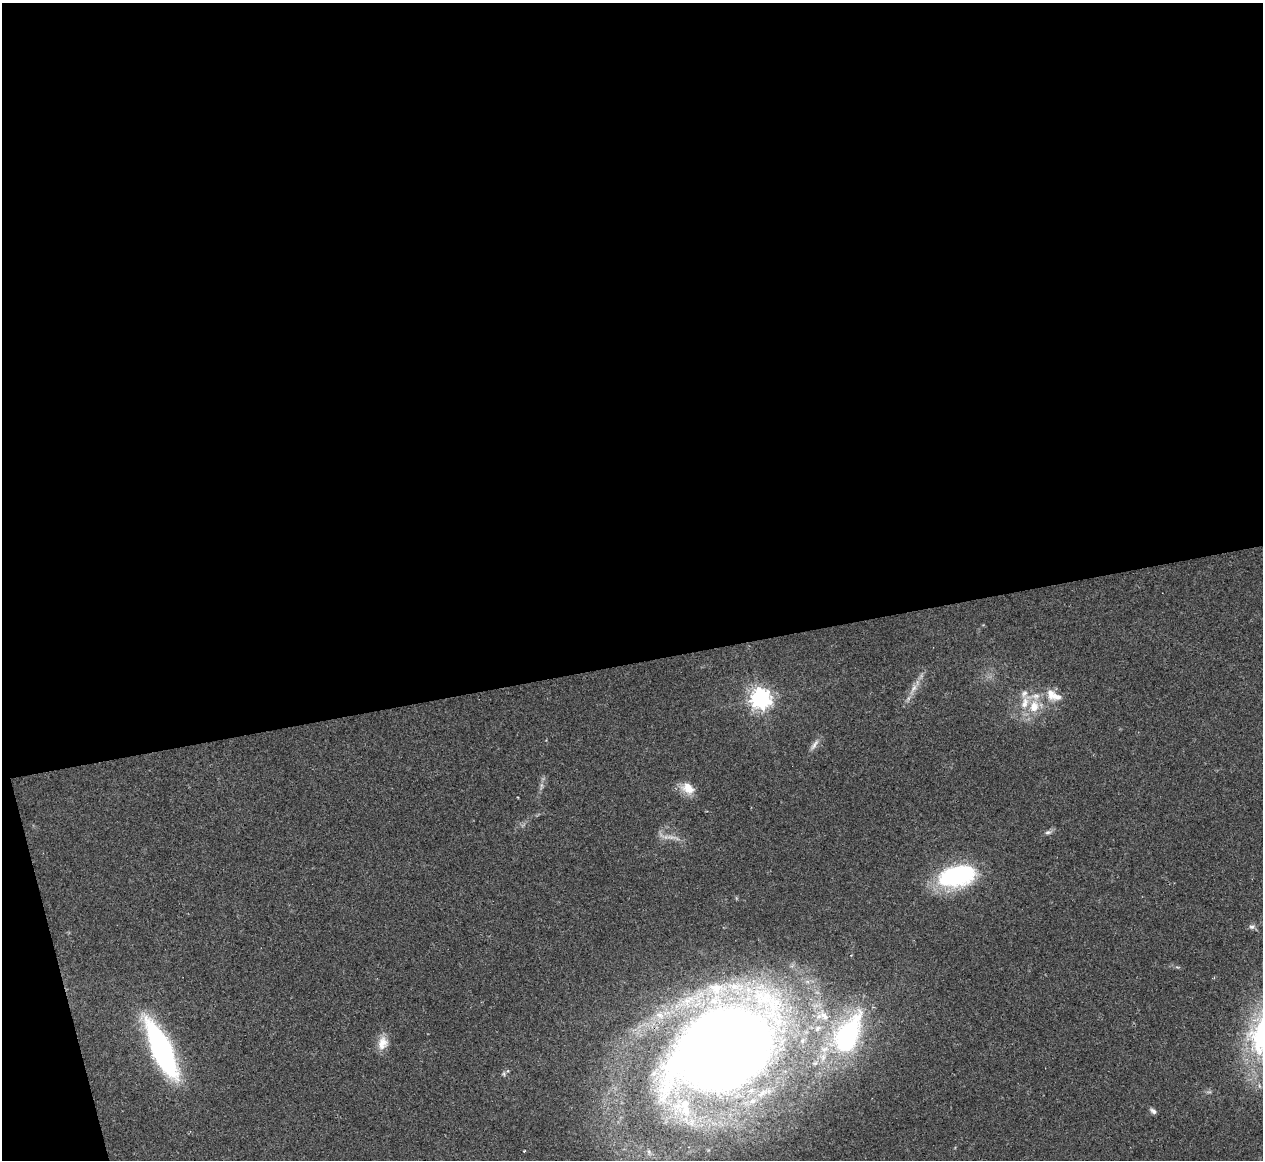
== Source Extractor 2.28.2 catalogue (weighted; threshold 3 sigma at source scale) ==
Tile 1 of 4 x 4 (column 1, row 1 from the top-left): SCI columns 30-1290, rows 3733-4890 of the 5073 x 5080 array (HDU 1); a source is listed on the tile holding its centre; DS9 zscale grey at full resolution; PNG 1265 x 1162 px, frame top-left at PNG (2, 3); no overlay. Shown black and unused: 59% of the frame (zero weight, under 2 of 3 exposures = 2% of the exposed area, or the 3 px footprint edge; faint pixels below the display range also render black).
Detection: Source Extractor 2.28.2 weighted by HDU 2 'WHT'; one run over the whole footprint, this tile lists its part. Background 0.059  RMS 0.0071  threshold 0.0318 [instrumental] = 3 sigma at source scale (4.5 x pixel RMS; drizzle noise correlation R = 1.50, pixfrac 1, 0.05/0.05 arcsec/px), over >= 5 px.
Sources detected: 27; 1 too faint to see at this stretch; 1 inside a brighter object's white glare — not listed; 6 inside a brighter listed object's ellipse — not listed separately; the other 19 listed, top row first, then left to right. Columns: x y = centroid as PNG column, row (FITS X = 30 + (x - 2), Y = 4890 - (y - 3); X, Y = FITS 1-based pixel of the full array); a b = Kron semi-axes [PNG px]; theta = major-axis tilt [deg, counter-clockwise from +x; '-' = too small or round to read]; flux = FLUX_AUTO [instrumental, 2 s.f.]
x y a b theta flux
914 688 15 6 58 5
1024 693 11 8 65 3.8
1053 695 23 12 -28 11
761 698 7 7 - 480
1034 706 17 13 78 14
814 745 18 6 57 3.6
688 788 18 13 -32 10
1048 832 8 6 18 2
957 876 40 20 13 88
1252 926 7 6 - 2.2
716 988 21 17 -11 22
660 1015 14 9 -28 7.6
847 1036 67 38 62 130
383 1043 18 13 75 8.5
724 1049 90 56 36 1600
162 1050 50 15 -66 190
504 1074 7 4 -89 1.2
1153 1111 9 5 -42 2.1
524 1151 3 3 - 0.77
Overlapping masked pixels (flux is a lower limit): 1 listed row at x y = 724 1049